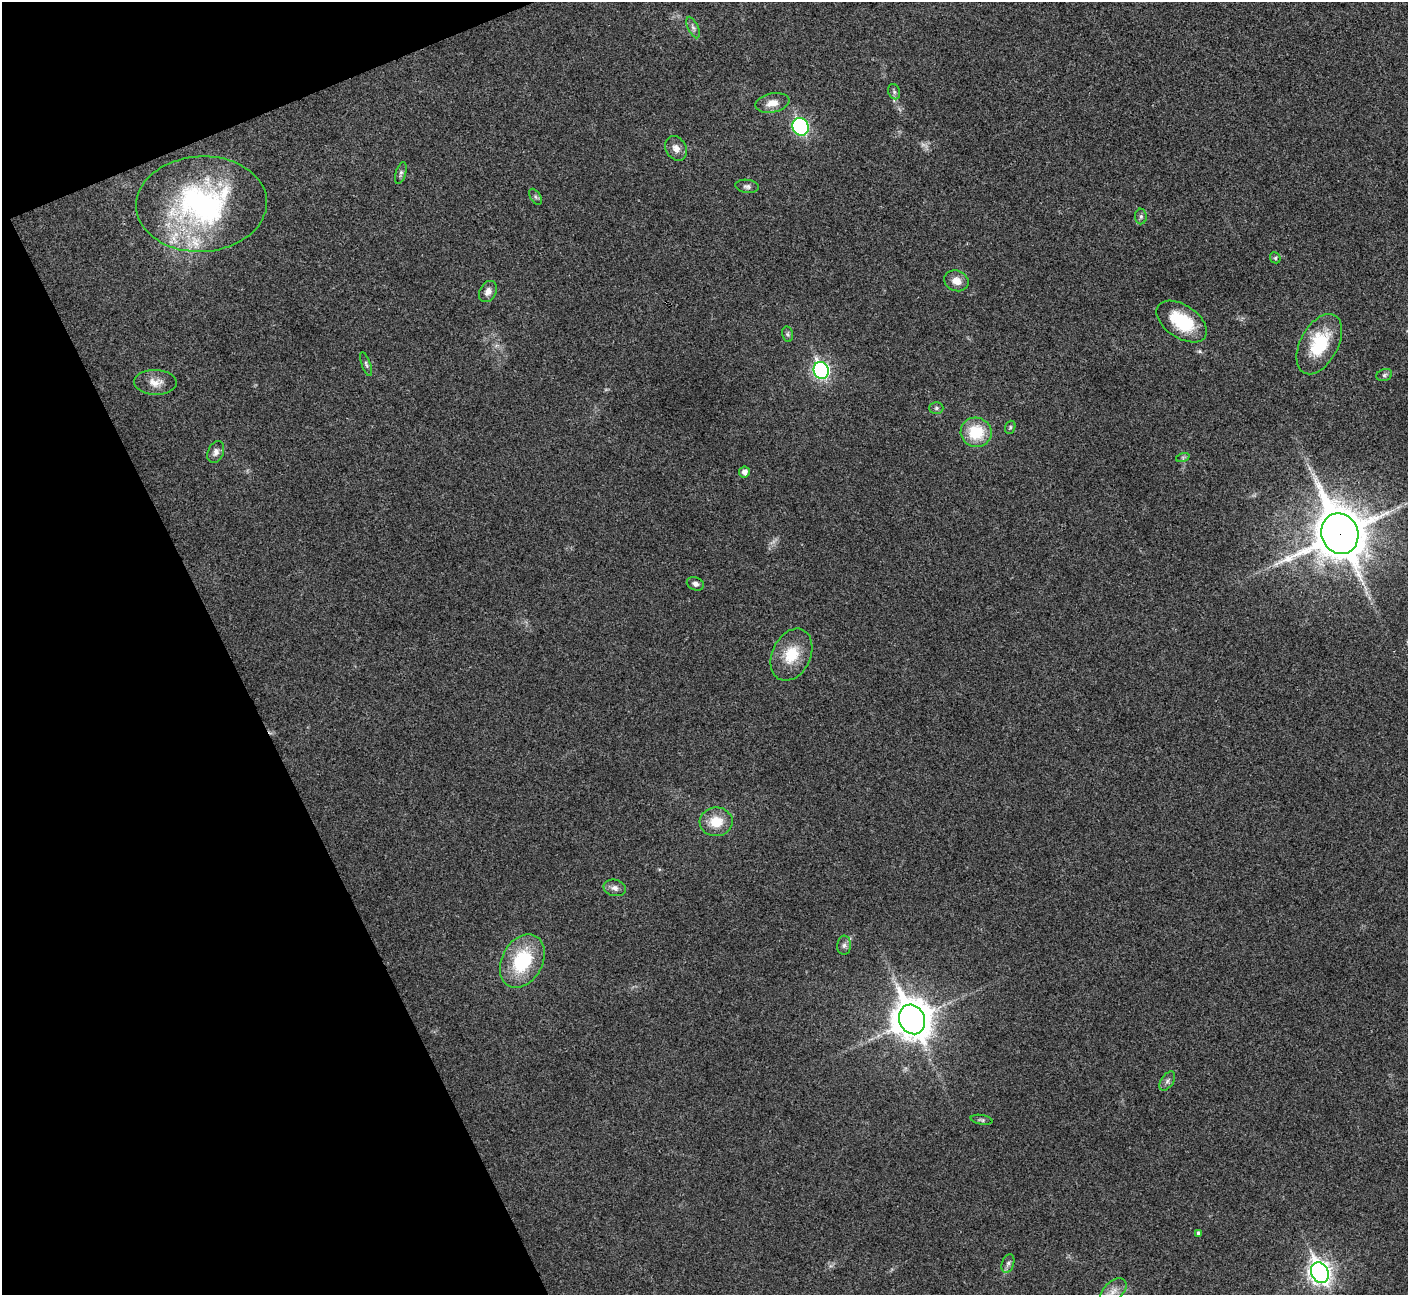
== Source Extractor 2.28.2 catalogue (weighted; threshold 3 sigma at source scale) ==
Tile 5 of 4 x 4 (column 1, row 2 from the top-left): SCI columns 2-1407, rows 2744-4036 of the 5630 x 5618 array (HDU 1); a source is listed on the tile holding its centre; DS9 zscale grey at full resolution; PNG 1410 x 1297 px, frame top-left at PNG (2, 2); each listed source drawn as its Kron ellipse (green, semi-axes under 4 px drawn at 4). Shown black and unused: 20% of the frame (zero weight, under 3 of 4 exposures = <1% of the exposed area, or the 3 px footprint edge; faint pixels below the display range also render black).
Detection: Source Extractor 2.28.2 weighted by HDU 2 'WHT'; one run over the whole footprint, this tile lists its part. Background 0.0222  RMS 0.004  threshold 0.018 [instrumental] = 3 sigma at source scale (4.5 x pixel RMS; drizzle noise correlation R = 1.50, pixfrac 1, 0.05/0.05 arcsec/px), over >= 5 px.
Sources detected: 42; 1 too faint to see at this stretch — neither listed nor drawn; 1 inside a brighter listed object's ellipse — not listed separately; the other 40 listed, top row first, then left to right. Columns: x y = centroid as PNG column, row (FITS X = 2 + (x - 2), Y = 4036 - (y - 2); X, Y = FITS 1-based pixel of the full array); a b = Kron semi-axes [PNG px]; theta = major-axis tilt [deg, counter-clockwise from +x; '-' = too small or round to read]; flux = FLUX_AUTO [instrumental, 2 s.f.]
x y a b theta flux
693 27 11 5 -66 1.5
894 92 8 6 -70 0.99
772 103 17 9 11 4.4
801 127 9 8 - 54
676 148 13 10 -59 2.9
401 173 11 5 72 1.1
747 186 12 6 -8 1.4
535 197 9 5 -57 0.87
201 204 65 47 3 89
1141 216 8 6 89 1.1
1275 258 6 5 - 0.62
956 281 12 10 -20 3.8
488 292 11 8 60 2.3
1182 322 28 16 -34 20
788 334 8 5 -78 0.79
1319 344 33 19 62 22
366 364 12 4 -70 1.1
821 370 8 7 - 97
1384 375 8 6 19 0.89
155 382 21 12 -2 4.7
936 408 7 6 - 0.89
1010 427 7 5 70 0.73
976 432 15 14 - 15
216 452 11 7 65 2.1
1183 457 7 4 18 0.69
744 472 5 5 - 2.1
1340 534 20 18 -66 1800
695 584 9 6 -22 1.5
791 655 27 19 64 12
716 822 16 14 2 9
615 888 11 8 -13 2
844 945 9 7 86 1.5
522 961 28 20 61 27
912 1019 15 12 -65 950
1167 1081 11 6 56 1.4
982 1120 11 5 -10 0.86
1198 1233 4 3 - 0.76
1008 1263 10 6 72 1.4
1320 1273 11 8 -65 250
1113 1291 16 9 45 3.3
Overlapping masked pixels (flux is a lower limit): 1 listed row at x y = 1340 534